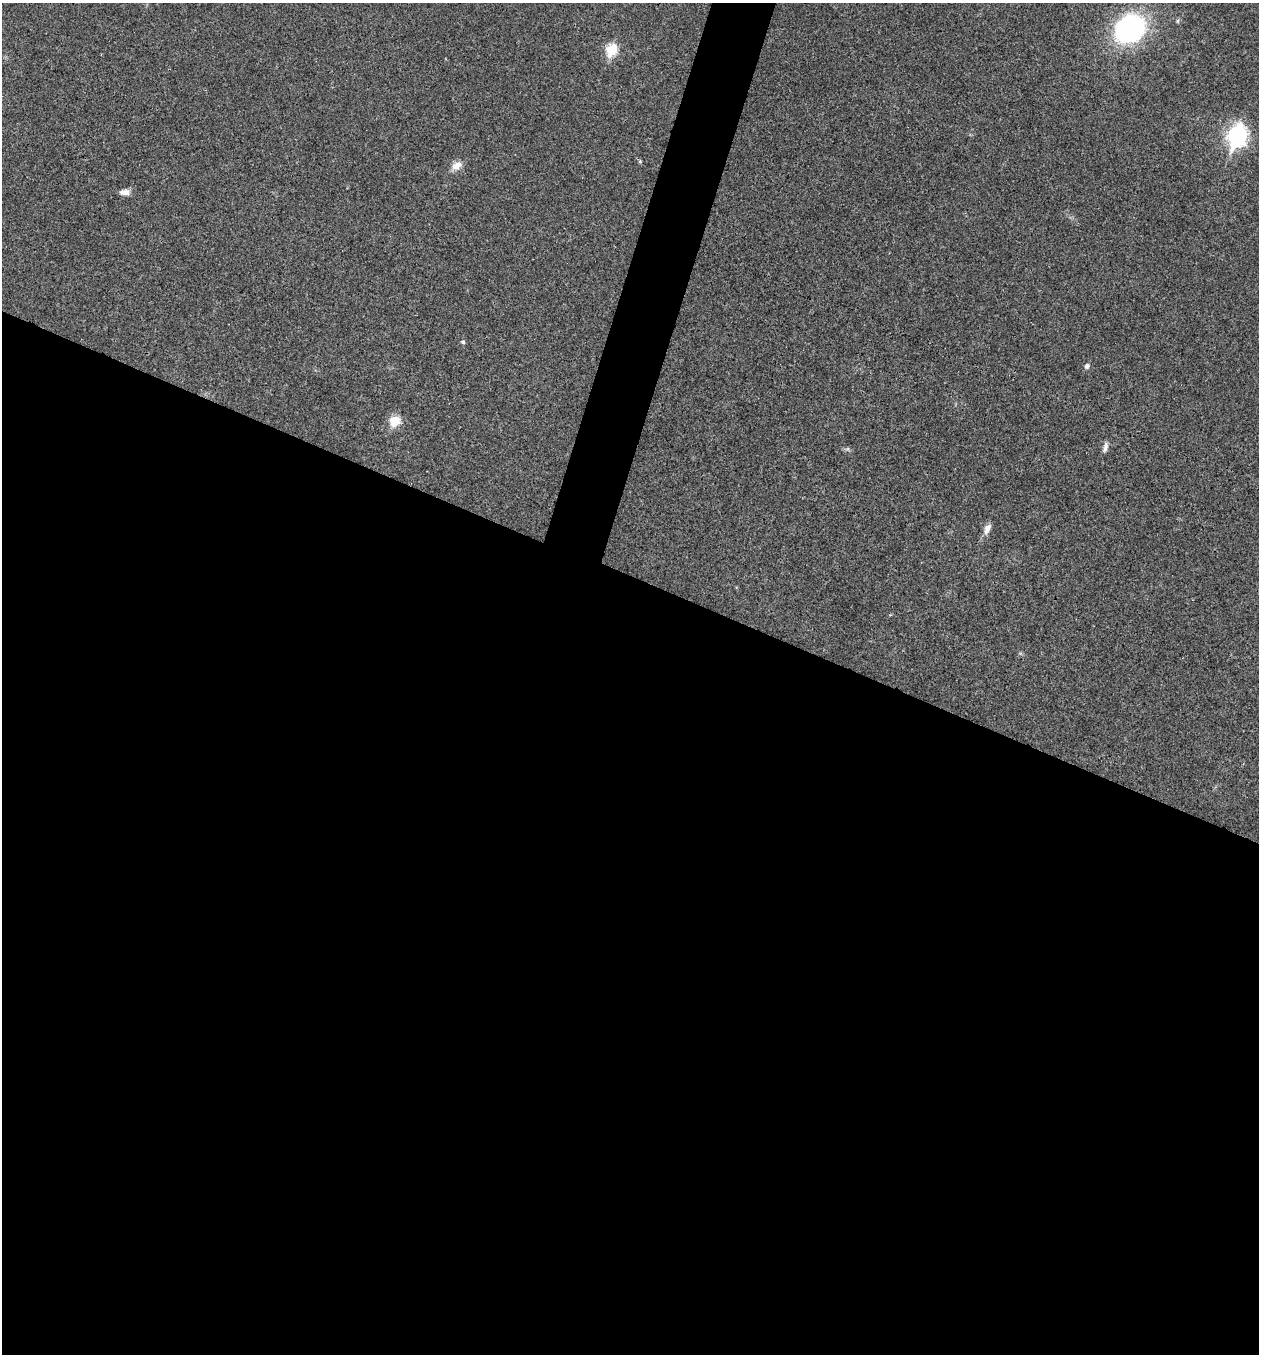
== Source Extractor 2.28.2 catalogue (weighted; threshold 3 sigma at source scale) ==
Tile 14 of 4 x 4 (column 2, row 4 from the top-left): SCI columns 1525-2781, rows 3-1354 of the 5432 x 5417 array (HDU 1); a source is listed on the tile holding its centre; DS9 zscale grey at full resolution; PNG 1261 x 1356 px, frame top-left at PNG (2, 3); no overlay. Shown black and unused: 60% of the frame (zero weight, under 3 of 4 exposures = <1% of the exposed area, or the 3 px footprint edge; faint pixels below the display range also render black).
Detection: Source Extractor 2.28.2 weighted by HDU 2 'WHT'; one run over the whole footprint, this tile lists its part. Background 0.0212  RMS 0.004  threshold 0.0179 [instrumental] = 3 sigma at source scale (4.5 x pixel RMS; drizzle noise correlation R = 1.50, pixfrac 1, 0.05/0.05 arcsec/px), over >= 5 px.
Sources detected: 11; all 11 listed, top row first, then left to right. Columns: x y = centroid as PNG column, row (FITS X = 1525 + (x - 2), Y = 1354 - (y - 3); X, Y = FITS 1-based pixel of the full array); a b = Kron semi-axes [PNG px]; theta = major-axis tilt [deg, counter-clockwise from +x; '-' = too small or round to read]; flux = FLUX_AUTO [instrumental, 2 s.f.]
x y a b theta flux
1130 29 30 25 35 70
612 50 7 6 - 28
1237 136 9 7 72 190
640 161 5 4 - 0.54
457 166 15 10 35 3.5
125 192 12 6 2 2.6
463 342 5 5 - 0.76
1087 366 7 6 - 1.2
395 421 6 6 - 19
1105 447 14 6 75 1.7
987 529 14 7 64 2.9